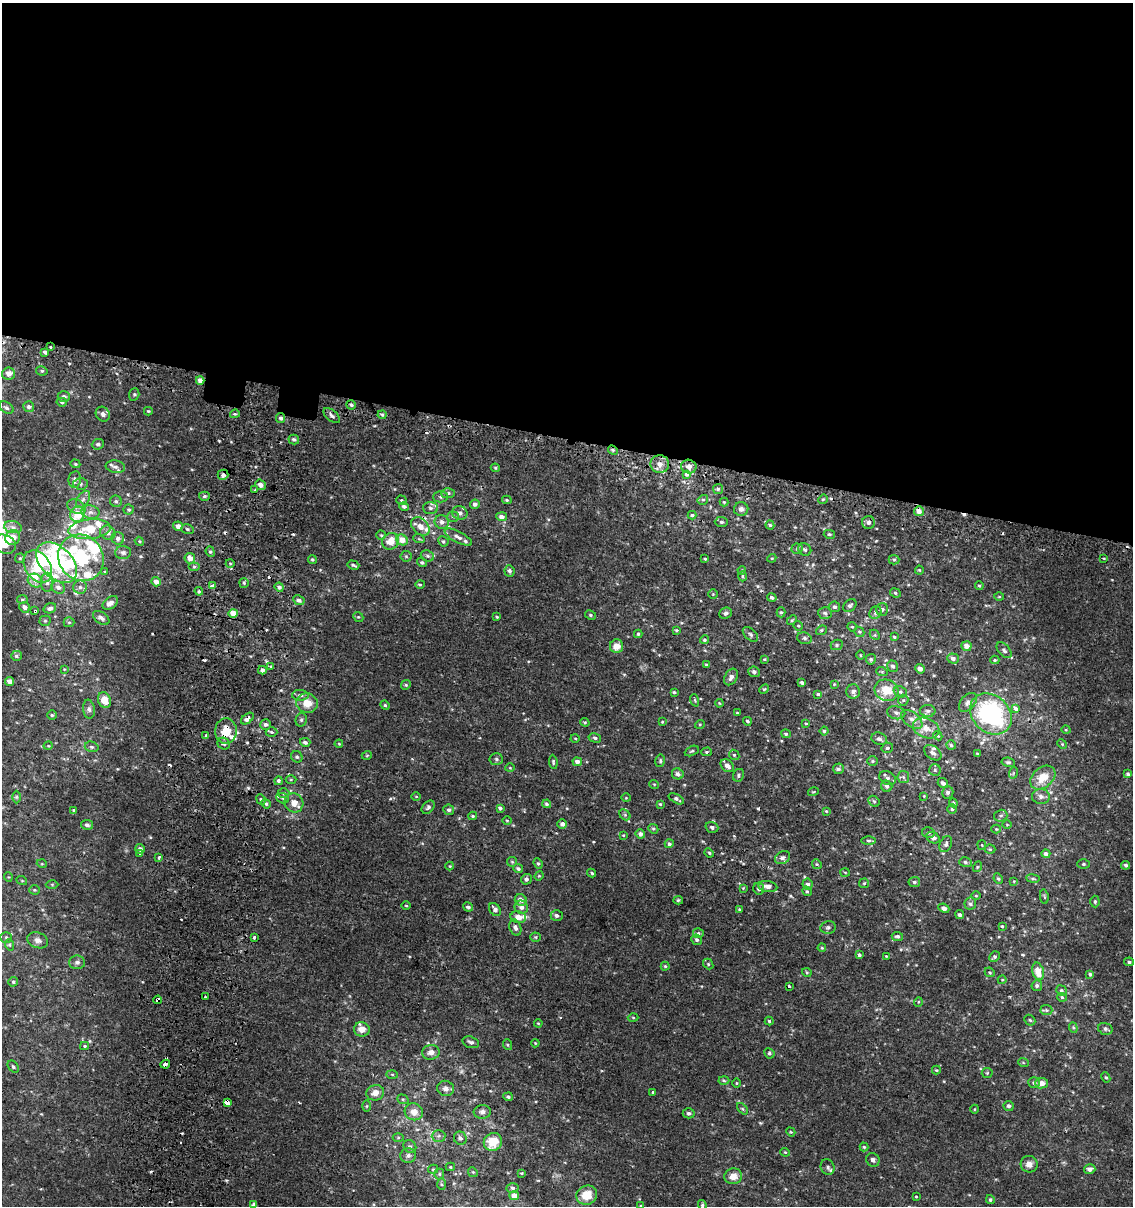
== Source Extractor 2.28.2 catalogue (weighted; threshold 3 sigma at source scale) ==
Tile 3 of 4 x 4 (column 3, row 1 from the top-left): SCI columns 2530-3660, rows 3653-4856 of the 5119 x 4893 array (HDU 1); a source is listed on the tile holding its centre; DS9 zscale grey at full resolution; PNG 1135 x 1208 px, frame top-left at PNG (2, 3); each listed source drawn as its Kron ellipse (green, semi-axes under 4 px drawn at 4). Shown black and unused: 37% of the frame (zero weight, under 2 of 3 exposures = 3% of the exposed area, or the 3 px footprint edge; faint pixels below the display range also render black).
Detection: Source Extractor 2.28.2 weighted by HDU 2 'WHT'; one run over the whole footprint, this tile lists its part. Background 0.00112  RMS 0.0027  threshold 0.0119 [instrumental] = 3 sigma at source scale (4.5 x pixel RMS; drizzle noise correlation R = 1.50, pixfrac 1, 0.0396/0.0396 arcsec/px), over >= 5 px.
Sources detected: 481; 1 too faint to see at this stretch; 3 inside a brighter object's white glare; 17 cosmic-ray / hot-pixel residue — neither listed nor drawn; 22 inside a brighter listed object's ellipse — not listed separately; the other 438 listed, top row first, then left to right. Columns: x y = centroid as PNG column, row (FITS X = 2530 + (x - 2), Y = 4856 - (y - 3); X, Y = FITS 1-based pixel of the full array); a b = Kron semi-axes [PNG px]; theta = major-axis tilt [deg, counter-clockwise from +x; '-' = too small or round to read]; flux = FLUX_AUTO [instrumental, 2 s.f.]
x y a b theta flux
51 347 3 3 - 0.96
45 352 4 3 - 0.64
42 371 6 4 -11 0.45
8 374 6 6 - 1.9
200 380 4 4 - 1.9
134 394 6 5 - 0.42
64 396 6 5 - 0.65
62 402 5 4 - 0.5
351 405 5 4 - 0.52
29 407 5 5 - 0.84
6 408 8 5 -33 0.67
148 411 4 3 - 0.29
103 414 8 6 -55 0.91
235 414 5 4 - 0.36
382 415 4 4 - 0.38
332 416 10 5 -39 0.8
281 418 5 4 - 0.7
294 439 5 5 - 0.62
98 444 6 5 - 0.56
613 450 5 4 - 0.39
75 464 5 4 - 0.32
660 464 9 9 - 1.7
115 467 10 6 -7 0.99
689 467 8 6 -18 1.6
495 468 4 3 - 0.3
687 474 3 3 - 1.9
223 475 5 5 - 0.8
75 479 8 6 81 1.1
80 484 7 6 - 0.62
260 485 5 4 - 1.2
718 489 5 5 - 0.43
255 490 4 4 - 0.26
448 493 7 5 2 0.59
204 496 5 4 - 0.5
441 497 7 5 1 0.6
83 499 9 6 54 1.1
823 499 5 4 - 0.31
402 500 5 5 - 0.42
507 500 5 3 - 0.32
703 500 5 4 - 0.44
116 501 6 5 - 0.63
724 502 4 4 - 0.3
475 504 5 4 - 0.92
404 506 5 4 - 0.75
76 507 10 6 -28 1.2
430 508 7 6 - 0.79
129 509 5 5 - 0.42
741 509 7 7 - 1
919 511 5 4 - 1.7
90 512 9 6 -12 1.2
460 513 8 6 -20 1.2
77 514 8 7 - 5.3
692 515 4 3 - 0.45
453 517 5 5 - 0.46
502 517 5 4 - 1
442 522 7 7 - 1
721 522 6 5 - 0.49
869 522 6 6 - 0.79
770 525 4 4 - 0.39
178 526 5 4 - 1.5
420 526 10 7 -46 2
13 527 9 6 -11 0.91
90 529 21 10 6 7.9
187 529 6 5 - 0.47
108 533 8 7 - 1.2
829 534 5 4 - 0.43
381 535 4 4 - 0.33
13 537 8 7 - 2
458 537 15 5 -28 1.2
118 538 6 6 - 1
419 539 6 3 -18 0.29
402 540 6 5 - 3
139 541 4 3 - 0.26
391 541 9 8 - 3.4
443 541 5 5 - 0.4
4 544 12 9 -21 2.9
797 549 5 5 - 0.43
805 549 7 6 - 0.62
210 552 5 4 - 0.46
123 553 8 6 -2 0.84
406 556 5 5 - 0.4
427 556 7 5 -21 0.59
20 558 5 4 - 0.32
81 558 24 22 -52 16
190 558 5 5 - 2.2
772 558 4 3 - 0.25
1104 558 3 2 - 0.29
312 559 4 4 - 0.39
705 559 3 3 - 0.26
894 560 5 4 - 0.36
422 562 5 4 - 0.42
57 563 24 15 -45 27
230 563 4 3 - 0.26
353 565 6 3 -18 0.45
38 567 18 12 -56 5.4
194 567 6 4 0 0.41
742 570 4 3 - 0.22
919 570 4 4 - 0.26
509 571 6 5 - 0.68
104 572 3 3 - 0.45
742 576 5 3 - 0.31
35 580 8 6 -34 1.3
47 582 9 6 89 0.98
156 582 5 4 - 1.5
244 583 5 4 - 0.49
420 584 5 4 - 0.35
212 585 3 3 - 1.5
979 586 4 4 - 0.31
58 587 7 6 - 1.2
80 587 6 6 - 0.95
279 587 4 4 - 0.88
199 591 4 4 - 0.41
895 593 5 4 - 0.43
713 594 4 4 - 0.26
772 597 5 4 - 0.63
999 597 5 3 - 0.24
22 599 5 4 - 0.34
299 600 6 5 - 0.96
110 603 9 5 34 1.4
850 605 7 5 40 0.64
25 607 6 5 - 1.1
835 607 5 5 - 0.62
50 608 6 5 - 0.93
882 609 6 5 - 0.56
35 611 3 3 - 0.58
781 612 5 4 - 0.35
233 613 4 4 - 3.3
726 613 6 5 - 0.77
825 613 7 6 - 0.57
875 613 7 5 54 0.76
590 615 6 4 -27 0.43
358 617 5 4 - 0.31
497 617 4 3 - 0.28
101 618 9 5 -36 0.93
792 620 6 3 45 0.29
45 621 5 5 - 0.37
69 622 5 5 - 0.36
798 626 5 4 - 0.36
852 627 5 4 - 0.28
677 630 3 3 - 0.29
821 630 5 4 - 0.39
859 632 5 4 - 0.36
638 634 4 4 - 0.34
750 634 9 5 -42 0.57
875 635 6 4 -45 0.4
894 637 4 3 - 0.31
804 638 7 5 -16 0.62
704 640 4 4 - 0.38
837 645 6 5 - 0.41
616 646 7 6 - 2.5
966 646 5 4 - 1.7
1004 650 9 5 -49 0.69
861 655 5 3 - 0.22
16 656 5 5 - 0.53
953 658 6 5 - 1
764 659 4 3 - 0.26
871 659 5 5 - 0.43
995 660 4 4 - 0.31
706 665 4 3 - 0.39
271 666 4 3 - 0.33
893 666 6 5 - 0.62
64 669 4 3 - 0.2
920 669 5 4 - 1.4
262 670 4 4 - 0.98
754 672 6 5 - 0.52
882 672 6 3 -19 0.27
731 677 9 6 58 1
9 681 4 4 - 1.5
802 683 3 3 - 2.1
834 684 4 3 - 0.21
406 685 5 4 - 0.38
764 689 5 4 - 0.33
887 690 12 10 -23 4.5
853 691 7 7 - 1
674 692 3 3 - 0.33
900 692 7 5 -22 0.58
818 694 4 3 - 0.43
300 695 8 5 -2 0.78
104 700 8 6 -66 3
695 700 6 3 -71 0.32
903 700 5 5 - 0.43
968 702 11 7 49 1.1
307 703 10 10 - 3.4
719 703 4 3 - 0.21
385 705 5 4 - 0.31
89 709 9 6 -82 0.77
1015 709 4 3 - 3.2
928 711 8 6 0 0.76
737 713 3 3 - 0.22
896 713 9 6 -15 0.97
991 714 23 18 -43 34
52 715 5 4 - 0.37
247 719 7 4 40 1.6
912 719 12 7 -39 1.5
301 720 7 5 75 0.48
747 721 4 3 - 0.44
585 722 5 3 - 0.3
662 722 4 3 - 0.2
806 723 3 2 - 0.23
265 724 5 5 - 0.73
700 724 5 3 - 0.24
926 728 13 10 -22 2.7
1066 730 4 3 - 0.24
226 731 13 11 86 4.9
824 731 4 4 - 0.36
272 732 6 5 - 0.44
786 734 5 4 - 0.4
206 736 4 3 - 0.96
938 736 5 3 - 0.28
575 738 4 3 - 0.23
595 738 6 4 -13 0.49
879 739 8 6 -16 0.75
305 742 5 4 - 0.63
224 744 6 5 - 0.65
339 744 4 4 - 0.23
1062 744 5 4 - 0.28
951 745 5 4 - 0.43
48 746 4 3 - 0.21
92 747 7 5 -16 0.56
887 748 6 5 - 0.51
692 751 7 4 26 0.44
706 752 5 4 - 0.36
933 753 10 6 -37 0.91
977 754 3 3 - 0.23
367 755 5 3 - 0.21
734 755 5 4 - 0.36
297 757 6 5 - 0.54
496 759 7 6 - 0.58
660 761 6 4 79 0.42
873 761 5 5 - 0.38
553 762 7 4 -85 0.39
577 762 5 4 - 1.1
1008 762 7 4 -8 0.45
727 766 7 5 -42 1.2
510 768 5 3 - 0.24
838 769 5 5 - 0.63
935 770 6 5 - 0.48
1013 773 6 3 71 0.31
678 774 6 5 - 0.91
1128 774 4 3 - 0.46
738 775 7 5 61 0.5
903 777 6 6 - 0.51
1043 777 14 9 40 4.2
887 778 9 6 -31 0.75
291 780 5 3 - 0.26
278 781 4 4 - 0.83
943 783 5 4 - 0.79
654 784 5 3 - 0.22
887 786 6 5 - 0.68
813 792 5 3 - 0.24
948 792 6 5 - 0.61
284 793 6 5 - 0.45
924 796 4 3 - 0.2
1041 796 9 7 -5 1
16 797 6 4 90 0.31
416 797 5 3 - 0.24
283 798 7 5 -22 0.5
626 798 5 3 - 0.2
261 799 5 4 - 0.44
676 799 8 4 -29 0.61
874 801 6 5 - 0.47
294 803 10 9 - 2.4
953 803 4 3 - 0.29
266 804 5 4 - 0.4
547 804 4 4 - 0.62
660 804 4 4 - 0.26
428 807 7 5 47 0.62
500 808 4 3 - 0.63
952 809 5 4 - 0.38
74 810 4 3 - 0.24
449 810 5 5 - 0.57
826 811 3 3 - 0.23
625 815 6 4 -46 0.41
473 816 4 4 - 0.32
1001 816 7 6 - 0.5
507 820 5 3 - 0.26
562 824 4 4 - 1.1
87 825 6 5 - 0.7
1007 825 5 3 - 0.21
712 827 6 5 - 0.67
653 829 5 4 - 0.38
996 829 4 4 - 0.26
928 833 6 5 - 0.53
640 834 5 4 - 1
623 835 3 3 - 0.2
933 838 7 5 -27 1
868 841 7 3 0 0.45
669 844 4 4 - 0.54
946 844 8 6 64 0.65
982 845 5 4 - 0.29
140 849 5 5 - 0.92
990 849 5 5 - 0.29
709 853 5 4 - 0.33
140 854 3 3 - 0.33
1046 854 4 4 - 0.97
159 857 3 3 - 1.4
782 858 8 6 31 0.81
512 862 5 5 - 0.31
965 862 6 5 - 0.48
538 863 5 4 - 0.37
42 864 5 3 - 0.23
817 864 5 4 - 0.31
1083 864 6 5 - 0.41
1126 865 4 4 - 0.52
450 866 4 4 - 0.24
977 867 5 3 - 0.24
518 869 5 4 - 0.68
845 872 5 3 - 0.24
592 873 4 3 - 0.35
539 876 5 4 - 0.29
8 877 4 4 - 0.27
1033 878 7 3 -8 0.35
526 879 5 5 - 0.76
998 879 5 4 - 0.35
22 881 5 3 - 0.21
1014 881 4 3 - 0.21
914 882 6 5 - 0.59
864 883 5 5 - 0.36
52 884 6 4 -1 0.29
808 884 5 5 - 0.78
768 886 9 5 -9 1.6
743 888 4 4 - 0.21
759 889 6 5 - 0.64
34 890 5 4 - 0.32
807 891 5 4 - 0.38
976 896 5 3 - 0.25
1044 897 7 3 -84 0.28
521 900 6 5 - 1.6
678 900 5 4 - 0.36
1095 901 6 4 -87 0.44
970 904 6 6 - 0.67
406 906 5 3 - 0.22
468 907 5 4 - 0.61
521 907 7 6 - 1.2
944 908 6 4 -25 0.97
495 909 7 5 -56 1.1
739 909 4 3 - 0.27
557 915 6 5 - 0.68
960 915 4 3 - 0.5
518 917 8 6 -11 2.4
1002 926 3 3 - 0.28
828 927 8 6 11 0.61
515 928 8 5 -70 0.96
698 933 5 5 - 0.44
897 936 6 4 -5 0.62
6 937 5 5 - 0.41
254 937 3 3 - 0.49
536 937 5 4 - 0.34
38 940 11 7 -21 1.2
697 940 5 5 - 0.53
10 945 6 3 -71 0.32
822 948 4 3 - 0.24
859 955 4 3 - 0.44
886 956 4 3 - 0.23
994 957 5 5 - 0.48
77 962 8 7 - 0.72
1129 962 5 3 - 0.48
708 964 5 4 - 0.36
665 966 4 4 - 0.32
1038 971 9 5 -76 3.8
807 972 5 3 - 0.27
990 972 5 4 - 0.32
1090 974 4 4 - 0.41
1002 980 4 4 - 0.21
13 982 5 4 - 0.5
789 986 4 3 - 1.5
1037 986 5 5 - 0.61
1061 990 5 5 - 0.52
205 996 3 2 - 0.34
1062 997 5 4 - 0.42
158 1000 4 3 - 1.1
918 1002 5 3 - 0.2
1046 1010 6 5 - 0.46
633 1017 5 3 - 0.24
1030 1020 6 4 -45 0.39
769 1021 4 4 - 0.34
538 1023 4 3 - 0.22
1073 1028 5 4 - 0.33
362 1029 8 7 - 2.2
1105 1029 7 6 - 0.56
471 1042 8 5 -17 0.77
535 1043 4 4 - 0.24
508 1045 5 3 - 0.31
84 1046 4 4 - 0.3
431 1052 9 7 10 1.4
769 1053 5 5 - 0.45
1023 1062 5 3 - 0.31
165 1064 5 3 - 2.3
13 1067 7 5 -50 0.44
936 1070 4 3 - 0.29
987 1073 5 5 - 0.31
392 1074 5 3 - 0.33
1106 1077 5 4 - 0.35
724 1080 5 3 - 0.34
737 1083 4 3 - 0.23
1034 1083 6 5 - 0.72
1042 1083 6 5 - 1.6
446 1088 8 7 - 1.2
653 1092 3 3 - 0.93
375 1093 9 7 18 2
508 1097 4 4 - 0.48
403 1099 6 4 -21 0.41
228 1103 4 3 - 4.3
367 1106 5 4 - 0.3
1009 1106 5 5 - 0.66
742 1109 7 4 -47 0.4
975 1109 4 3 - 0.2
414 1112 9 8 - 2.3
482 1112 8 7 - 1
689 1113 6 5 - 0.68
791 1132 5 3 - 0.25
439 1136 7 6 - 0.76
398 1137 5 3 - 0.26
460 1138 7 6 - 0.75
493 1142 9 9 - 5.4
410 1146 7 6 - 0.55
864 1147 4 4 - 0.29
785 1152 4 4 - 0.29
408 1156 8 7 - 0.86
873 1160 7 6 - 0.88
1029 1164 8 8 - 1.6
450 1167 5 4 - 0.29
828 1167 8 6 -68 0.73
433 1169 5 4 - 0.32
1090 1169 6 4 13 1.2
473 1172 5 4 - 0.29
522 1173 4 3 - 0.27
439 1174 5 5 - 0.36
733 1176 9 8 - 2.3
442 1184 6 4 -87 0.34
512 1188 6 4 -2 0.61
587 1195 10 9 - 4.2
514 1196 4 4 - 2
916 1197 3 2 - 0.21
990 1200 4 4 - 0.44
253 1205 4 3 - 0.74
702 1205 5 4 - 0.34
641 1206 3 3 - 0.24
Overlapping masked pixels (flux is a lower limit): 13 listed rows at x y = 51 347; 200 380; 281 418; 613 450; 223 475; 81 558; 57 563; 35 611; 247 719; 226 731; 158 1000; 165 1064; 228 1103
Isophote crosses this tile's border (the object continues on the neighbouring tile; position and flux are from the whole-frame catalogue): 3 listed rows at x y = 4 544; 253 1205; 641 1206